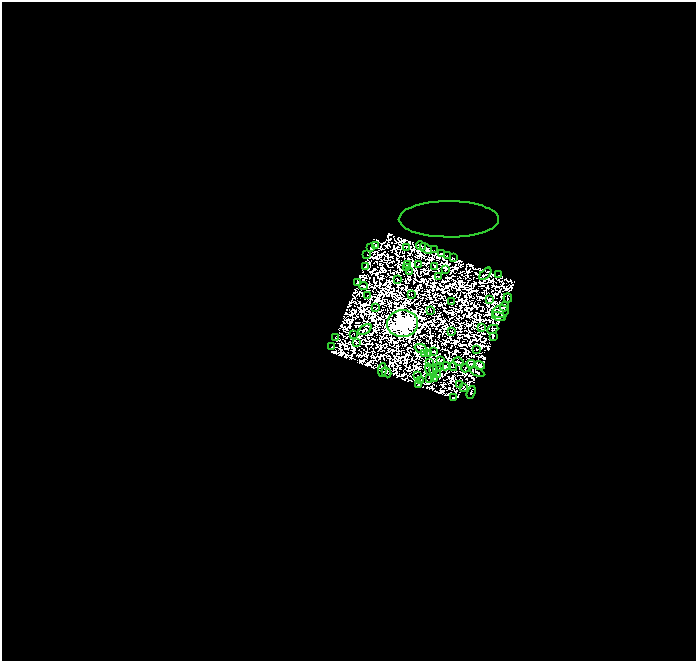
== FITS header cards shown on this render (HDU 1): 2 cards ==
NAXIS1  =                  694
NAXIS2  =                  659

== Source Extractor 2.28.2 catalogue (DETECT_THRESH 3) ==
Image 694 x 659 px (HDU 1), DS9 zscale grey, 1 PNG px = 1 image px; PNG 698 x 663 px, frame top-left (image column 1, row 659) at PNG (2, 2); each listed source drawn as its Kron ellipse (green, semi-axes under 4 px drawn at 4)
Background 0.0451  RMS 2.5e-06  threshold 7.56e-06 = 3 sigma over >= 5 px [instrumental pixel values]
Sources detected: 192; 119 with non-positive FLUX_AUTO (blend fragments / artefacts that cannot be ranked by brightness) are neither listed nor drawn; the other 73 listed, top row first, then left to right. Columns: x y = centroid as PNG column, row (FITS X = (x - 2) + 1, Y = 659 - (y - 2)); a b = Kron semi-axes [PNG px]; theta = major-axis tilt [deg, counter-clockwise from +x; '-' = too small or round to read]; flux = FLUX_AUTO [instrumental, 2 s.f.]
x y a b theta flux
449 219 50 18 0 0.02
375 246 3 2 - 0.78
421 246 5 3 - 1.9
406 247 3 2 - 0.29
371 248 3 3 - 0.11
426 249 7 4 -39 2
434 250 2 2 - 0.26
441 253 3 3 - 0.63
367 254 2 2 - 0.19
447 255 2 2 - 0.4
453 258 3 2 - 0.4
407 264 3 2 - 0.39
418 264 4 2 - 0.031
366 266 3 2 - 0.86
435 266 3 2 - 0.089
406 267 3 2 - 0.063
445 269 4 3 - 0.011
409 271 2 2 - 0.51
485 274 7 2 47 0.0086
499 275 3 2 - 0.19
438 276 2 2 - 0.14
397 279 3 2 - 0.039
357 282 3 2 - 0.16
363 286 4 2 - 0.56
411 294 2 2 - 0.33
367 295 2 2 - 0.23
508 298 4 3 - 0.26
490 299 3 2 - 0.069
451 302 2 2 - 0.23
504 306 5 3 - 0.26
376 308 3 2 - 0.051
431 311 4 2 - 0.12
500 312 8 6 12 1.8
499 317 7 3 -13 2.1
402 323 15 13 5 840
481 328 2 2 - 0.0086
365 329 7 3 35 0.033
493 329 6 3 24 0.27
451 331 3 2 - 0.19
354 334 2 2 - 0.084
493 336 3 3 - 0.7
336 337 4 3 - 0.39
356 342 3 2 - 0.074
332 347 3 2 - 0.26
421 349 6 2 -24 0.0089
476 349 2 2 - 0.55
434 352 3 2 - 0.1
429 353 4 2 - 0.16
424 354 3 2 - 0.54
441 361 3 3 - 0.096
429 362 3 2 - 0.021
458 362 5 2 - 0.48
471 364 4 2 - 0.29
480 365 5 3 - 0.96
445 366 5 3 - 0.55
439 367 2 2 - 0.0073
453 367 4 2 - 0.084
465 368 4 2 - 0.38
382 370 7 4 83 1.6
429 370 6 2 -73 0.24
433 370 5 3 - 0.22
386 372 5 3 - 0.28
477 372 8 2 -27 0.26
437 374 2 2 - 0.14
417 376 2 2 - 0.24
429 378 3 3 - 0.32
435 379 3 2 - 0.0017
420 381 3 2 - 0.51
418 384 4 2 - 0.49
459 385 2 2 - 0.019
463 387 3 2 - 0.27
471 392 7 3 70 0.065
454 398 3 3 - 0.23
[119 non-positive-flux detections neither listed nor drawn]